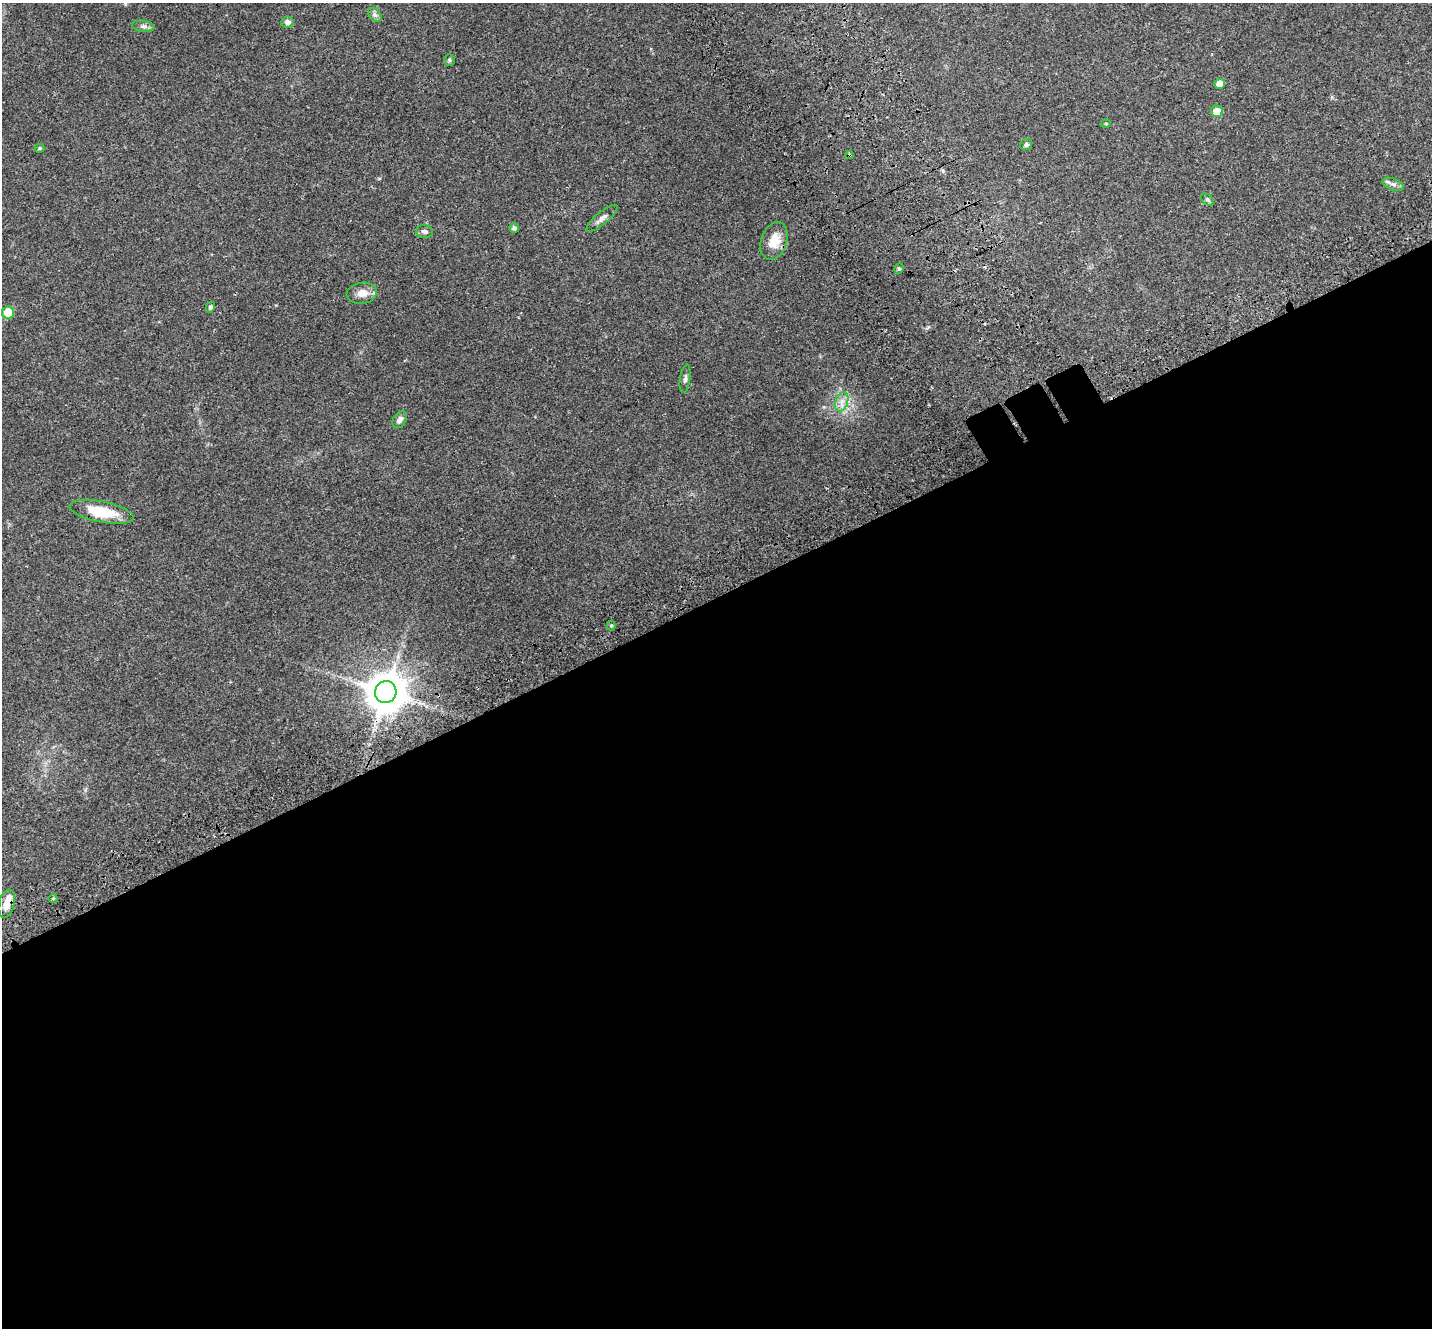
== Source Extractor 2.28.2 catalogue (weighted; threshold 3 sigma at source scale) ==
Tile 15 of 4 x 4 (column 3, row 4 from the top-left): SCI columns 2989-4418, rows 306-1631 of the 5973 x 5859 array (HDU 1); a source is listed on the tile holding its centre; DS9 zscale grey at full resolution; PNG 1434 x 1330 px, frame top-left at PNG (2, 3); each listed source drawn as its Kron ellipse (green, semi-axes under 4 px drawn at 4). Shown black and unused: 56% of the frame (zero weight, under 3 of 4 exposures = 9% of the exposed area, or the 3 px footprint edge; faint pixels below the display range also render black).
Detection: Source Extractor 2.28.2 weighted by HDU 2 'WHT'; one run over the whole footprint, this tile lists its part. Background 0.0697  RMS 0.0062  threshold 0.0279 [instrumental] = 3 sigma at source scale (4.5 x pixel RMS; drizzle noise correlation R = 1.50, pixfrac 1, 0.0396/0.0396 arcsec/px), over >= 5 px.
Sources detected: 30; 1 cosmic-ray / hot-pixel residue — neither listed nor drawn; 1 inside a brighter listed object's ellipse — not listed separately; the other 28 listed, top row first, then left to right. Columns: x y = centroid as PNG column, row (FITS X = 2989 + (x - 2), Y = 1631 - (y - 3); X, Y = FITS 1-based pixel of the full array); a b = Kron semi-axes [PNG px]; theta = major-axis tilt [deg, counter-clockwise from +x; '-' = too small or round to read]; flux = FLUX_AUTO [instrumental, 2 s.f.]
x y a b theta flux
375 15 8 5 -45 1.6
287 22 6 6 - 2.8
143 26 11 5 -8 1.8
449 60 6 5 - 0.87
1220 84 5 5 - 6.9
1217 111 6 6 - 6.7
1106 124 5 3 - 0.51
1026 145 6 5 - 1.3
39 148 5 4 - 0.79
850 155 4 3 - 0.52
1393 184 11 5 -21 2.1
1207 200 7 4 -38 1.1
602 218 19 6 39 3.1
514 228 5 4 - 1.9
424 231 9 6 -10 1.9
774 241 19 12 70 9.4
899 269 5 4 - 0.92
362 293 15 10 9 5.6
210 307 5 4 - 1.4
8 312 6 6 - 11
685 379 14 5 81 1.8
842 402 10 6 70 3.1
400 420 9 6 58 2.4
102 512 32 10 -11 19
611 626 5 4 - 0.79
386 692 11 10 - 1700
53 898 4 4 - 0.64
7 904 14 7 76 6.3
Overlapping masked pixels (flux is a lower limit): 2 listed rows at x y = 850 155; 7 904